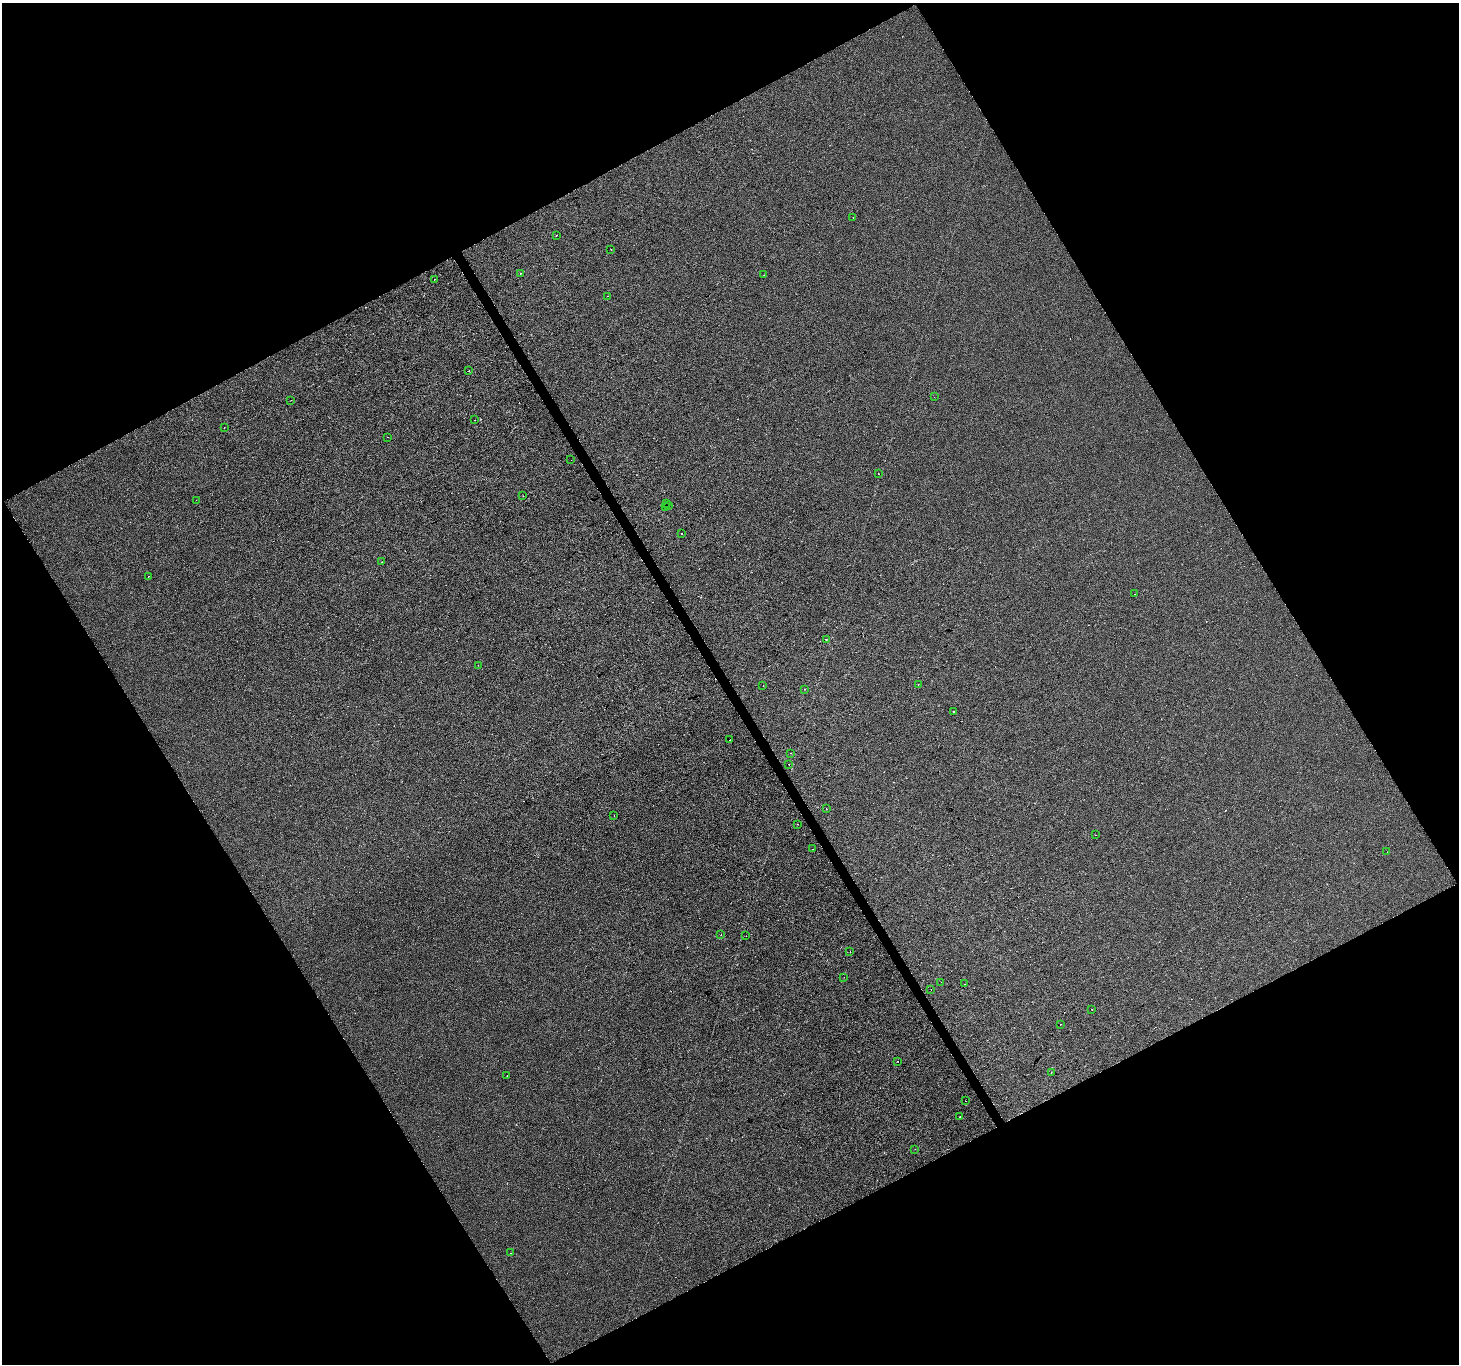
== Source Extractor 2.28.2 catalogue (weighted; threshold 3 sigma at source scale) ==
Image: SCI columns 3-5829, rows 169-5615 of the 5829 x 5724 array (HDU 1 of 3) = the unmasked area's bounding box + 8 px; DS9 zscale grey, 4 x 4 block average (1 PNG px = mean of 4 x 4 image px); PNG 1461 x 1366 px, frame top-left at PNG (2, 3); each listed source drawn as its Kron ellipse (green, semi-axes under 4 px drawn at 4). Shown black and unused: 47% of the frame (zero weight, under 2 of 3 exposures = <1% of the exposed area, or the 3 px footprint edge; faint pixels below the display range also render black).
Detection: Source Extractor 2.28.2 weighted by HDU 2 'WHT'. Background -5.90e-04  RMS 0.0042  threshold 0.0187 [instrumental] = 3 sigma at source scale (4.5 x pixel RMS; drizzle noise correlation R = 1.50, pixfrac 1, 0.0396/0.0396 arcsec/px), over >= 5 px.
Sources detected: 66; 11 cosmic-ray / hot-pixel residue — neither listed nor drawn; the other 55 listed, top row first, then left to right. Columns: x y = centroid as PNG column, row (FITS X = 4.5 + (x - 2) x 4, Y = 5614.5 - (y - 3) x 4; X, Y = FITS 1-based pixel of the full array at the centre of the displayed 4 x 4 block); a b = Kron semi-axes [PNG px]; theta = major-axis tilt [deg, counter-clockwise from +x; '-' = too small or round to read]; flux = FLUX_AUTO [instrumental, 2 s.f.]
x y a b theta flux
853 217 2 2 - 2
556 235 2 2 - 5.2
611 249 2 2 - 0.38
520 273 2 2 - 2.7
764 275 2 2 - 0.32
434 279 2 2 - 2
608 296 2 2 - 10
468 371 2 2 - 12
934 397 2 2 - 0.36
291 400 2 2 - 0.41
475 420 2 2 - 4.2
224 428 2 2 - 0.69
387 437 2 2 - 3.9
571 460 2 2 - 0.72
878 474 2 2 - 2.1
523 495 2 2 - 0.38
196 500 2 2 - 0.53
667 503 2 2 - 0.58
669 505 2 2 - 0.48
666 507 2 2 - 0.52
681 533 2 2 - 17
382 562 2 2 - 0.6
148 576 2 2 - 0.87
1135 594 2 2 - 0.47
826 640 2 2 - 56
478 665 2 2 - 3
918 685 2 2 - 1.7
763 686 2 2 - 1.4
804 689 2 2 - 0.45
954 711 2 2 - 6.3
729 740 2 2 - 0.37
790 753 2 2 - 0.61
788 764 2 2 - 3.6
826 809 2 2 - 0.53
614 815 2 2 - 0.78
798 824 2 2 - 1.6
1095 835 2 2 - 1.3
813 849 2 2 - 0.28
1387 852 2 2 - 2.2
721 935 2 2 - 0.76
746 936 2 2 - 0.31
850 952 2 2 - 2.7
844 977 2 2 - 0.32
941 982 2 2 - 0.4
964 984 2 2 - 2
931 989 2 2 - 2.4
1092 1009 2 2 - 0.95
1060 1024 2 2 - 1.4
898 1062 2 2 - 1
1051 1073 2 2 - 0.76
507 1075 2 2 - 0.36
966 1100 2 2 - 31
960 1116 2 2 - 0.81
915 1149 2 2 - 0.8
510 1253 2 2 - 0.61
Overlapping masked pixels (flux is a lower limit): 1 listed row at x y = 966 1100
Diffuse or blended objects may show on this block-average render without a row.